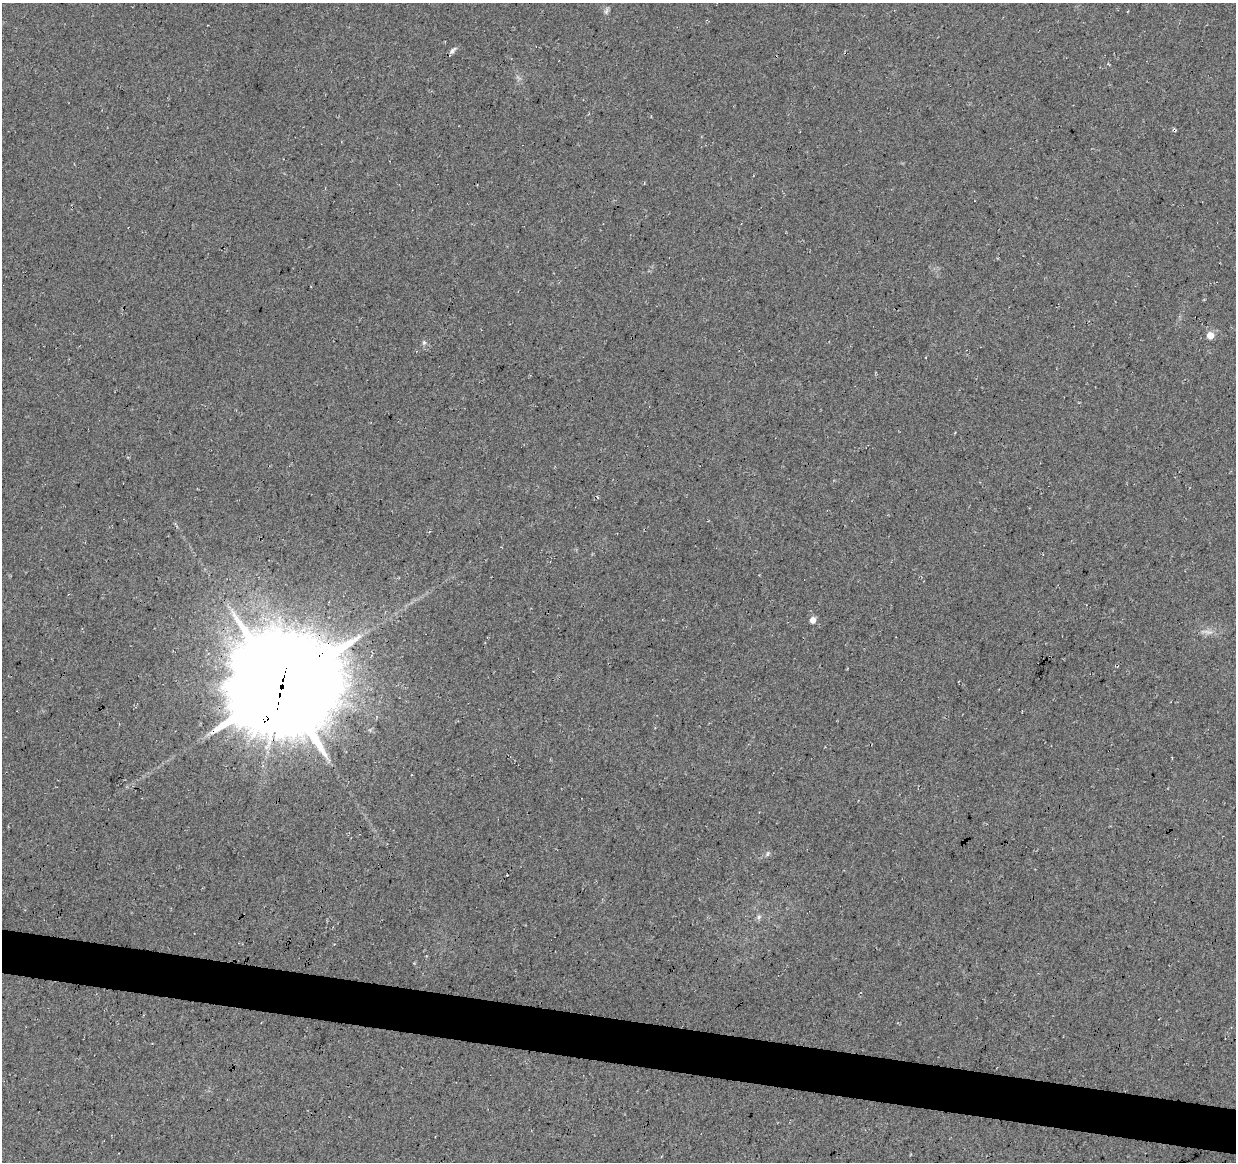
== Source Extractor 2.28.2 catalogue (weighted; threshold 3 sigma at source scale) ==
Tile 6 of 4 x 4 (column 2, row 2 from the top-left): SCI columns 1235-2468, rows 2544-3703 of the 4944 x 5147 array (HDU 1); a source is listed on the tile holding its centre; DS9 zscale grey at full resolution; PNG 1238 x 1164 px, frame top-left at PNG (2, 3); no overlay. Shown black and unused: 4% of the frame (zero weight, under 3 of 4 exposures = <1% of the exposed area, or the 3 px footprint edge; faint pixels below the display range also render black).
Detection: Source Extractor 2.28.2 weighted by HDU 2 'WHT'; one run over the whole footprint, this tile lists its part. Background 0.0376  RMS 0.01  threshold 0.0463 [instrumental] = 3 sigma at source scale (4.5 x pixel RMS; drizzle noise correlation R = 1.50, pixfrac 1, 0.0396/0.0396 arcsec/px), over >= 5 px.
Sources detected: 12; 1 too faint to see at this stretch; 1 cosmic-ray / hot-pixel residue — not listed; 1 inside a brighter listed object's ellipse — not listed separately; the other 9 listed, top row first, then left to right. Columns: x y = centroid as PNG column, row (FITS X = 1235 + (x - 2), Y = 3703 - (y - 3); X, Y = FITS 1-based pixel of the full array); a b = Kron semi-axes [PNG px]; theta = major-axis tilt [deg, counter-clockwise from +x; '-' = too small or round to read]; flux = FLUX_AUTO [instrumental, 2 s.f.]
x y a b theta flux
606 11 11 4 69 2.5
453 50 11 5 50 3.2
1174 130 6 4 -25 1.4
1210 335 5 5 - 20
424 342 6 5 - 2
813 620 4 4 - 11
281 687 40 37 23 13000
767 854 6 4 71 1.6
759 917 7 5 48 2.5
Overlapping masked pixels (flux is a lower limit): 2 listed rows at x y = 1174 130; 281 687